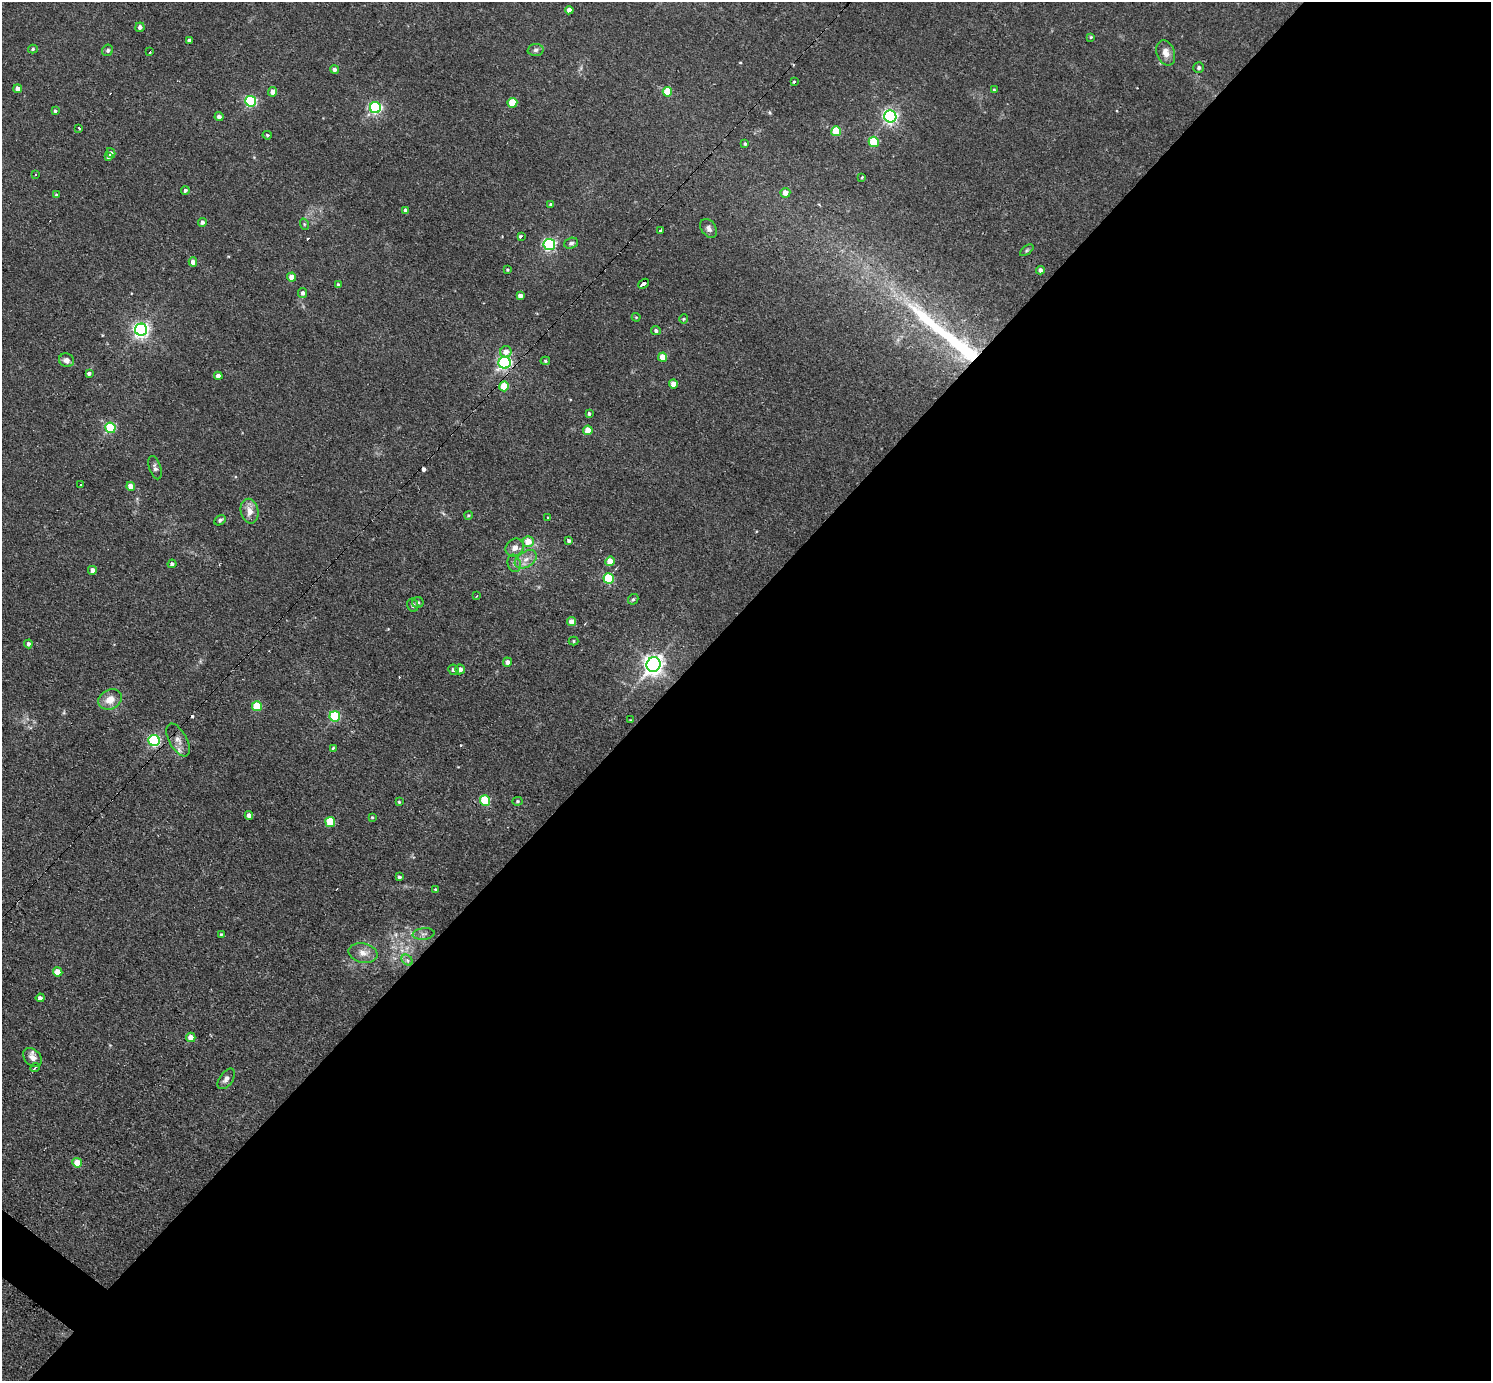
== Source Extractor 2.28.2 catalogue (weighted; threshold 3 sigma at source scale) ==
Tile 12 of 4 x 4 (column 4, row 3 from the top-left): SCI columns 4468-5956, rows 1673-3051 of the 5956 x 5960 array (HDU 1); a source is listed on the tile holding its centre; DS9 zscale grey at full resolution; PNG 1493 x 1383 px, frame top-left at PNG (2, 2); each listed source drawn as its Kron ellipse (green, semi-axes under 4 px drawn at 4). Shown black and unused: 56% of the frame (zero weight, under 2 of 3 exposures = <1% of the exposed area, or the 3 px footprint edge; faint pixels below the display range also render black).
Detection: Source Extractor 2.28.2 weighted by HDU 2 'WHT'; one run over the whole footprint, this tile lists its part. Background 0.0314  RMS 0.0043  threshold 0.0196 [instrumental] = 3 sigma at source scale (4.5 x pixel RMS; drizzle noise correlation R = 1.50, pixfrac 1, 0.05/0.05 arcsec/px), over >= 5 px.
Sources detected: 127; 1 too faint to see at this stretch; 4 cosmic-ray / hot-pixel residue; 1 long thin detection or spike segment (spike, bleed or trail) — neither listed nor drawn; the other 121 listed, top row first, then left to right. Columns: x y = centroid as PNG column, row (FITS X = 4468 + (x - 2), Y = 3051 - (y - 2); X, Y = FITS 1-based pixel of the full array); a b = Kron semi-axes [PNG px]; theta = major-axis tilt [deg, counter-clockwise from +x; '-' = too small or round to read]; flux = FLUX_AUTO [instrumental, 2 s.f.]
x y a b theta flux
569 10 4 4 - 2.5
140 27 5 4 - 1.8
1091 37 4 4 - 0.46
189 40 4 3 - 0.97
33 49 5 4 - 0.62
108 50 6 5 - 0.86
536 50 8 6 4 1.2
150 52 3 3 - 0.75
1166 53 13 9 -70 3.5
1199 68 5 5 - 0.98
335 69 4 4 - 1.7
794 82 3 3 - 2
18 89 4 4 - 3.2
994 90 4 4 - 0.52
273 92 4 4 - 3.8
667 92 5 5 - 13
251 101 5 5 - 53
512 103 5 5 - 13
375 108 5 5 - 70
55 111 4 4 - 0.64
890 116 6 6 - 120
219 117 4 4 - 1.8
79 128 4 3 - 1.1
836 131 5 5 - 13
267 135 5 4 - 0.6
874 142 5 5 - 17
745 144 4 3 - 0.69
111 153 5 4 - 1.5
108 157 4 3 - 1.3
35 174 3 2 - 0.68
862 177 3 3 - 0.82
185 190 4 4 - 0.99
785 193 5 5 - 4
56 195 4 4 - 0.76
550 204 3 3 - 0.96
405 210 4 3 - 0.61
202 222 4 4 - 1.4
304 224 6 3 -72 0.5
709 228 10 7 -54 1.7
661 230 3 2 - 0.44
521 237 4 3 - 2.5
571 243 7 5 20 1.1
549 244 5 5 - 74
1027 250 8 4 36 0.73
193 262 4 4 - 2.5
508 270 4 3 - 0.49
1040 270 4 4 - 1.5
292 277 4 4 - 3.9
644 284 6 3 38 4.8
338 285 4 3 - 0.92
303 293 5 4 - 1.2
520 296 4 4 - 2.1
636 317 4 4 - 0.4
684 319 5 4 - 0.5
141 330 6 6 - 140
656 331 5 4 - 1.2
506 352 6 5 - 3.5
663 357 4 4 - 7.1
66 360 7 6 - 2.3
545 361 5 4 - 0.62
505 363 6 6 - 86
89 374 4 3 - 1.3
218 376 4 4 - 2.2
673 384 4 4 - 4.9
504 386 5 5 - 10
589 414 4 4 - 0.76
110 428 5 5 - 30
588 430 5 4 - 6.6
155 468 12 5 -72 1.3
81 485 3 3 - 0.6
131 486 4 4 - 4.1
250 511 12 9 -77 4.1
468 515 4 4 - 0.59
548 517 3 3 - 2.4
220 520 6 4 29 0.9
569 541 4 3 - 0.88
528 542 5 5 - 5.5
515 548 10 8 41 2.9
526 559 12 7 32 3.3
610 561 5 4 - 6.7
514 563 9 6 -75 1.5
172 564 4 4 - 1.2
92 570 4 4 - 2
609 579 5 5 - 27
477 596 4 2 - 0.38
633 599 6 4 42 0.69
418 602 6 5 - 0.91
413 605 7 5 -76 1
571 622 4 4 - 4.3
573 641 5 4 - 0.49
28 644 4 4 - 1.3
507 662 4 4 - 1.9
654 665 7 7 - 280
460 669 5 4 - 2.3
453 670 5 5 - 1
110 699 12 10 28 5
257 706 5 5 - 15
335 716 5 5 - 32
630 720 3 3 - 0.31
154 740 6 5 - 62
178 740 18 9 -61 3.4
333 748 4 3 - 0.84
485 801 5 5 - 24
517 801 5 4 - 0.64
399 802 4 4 - 0.47
249 815 4 4 - 2.3
372 817 3 3 - 0.46
330 822 5 5 - 14
399 877 4 3 - 0.93
436 890 4 3 - 0.74
221 934 4 3 - 0.36
423 934 11 5 6 1.6
363 953 14 9 -12 3.6
407 960 6 4 -45 0.94
58 972 5 4 - 6
40 998 4 4 - 1.2
191 1037 5 4 - 3.9
32 1057 11 8 -48 2.8
35 1068 5 2 - 0.89
226 1079 11 6 53 2.1
77 1163 5 4 - 7.5
Overlapping masked pixels (flux is a lower limit): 2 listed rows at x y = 644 284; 505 363